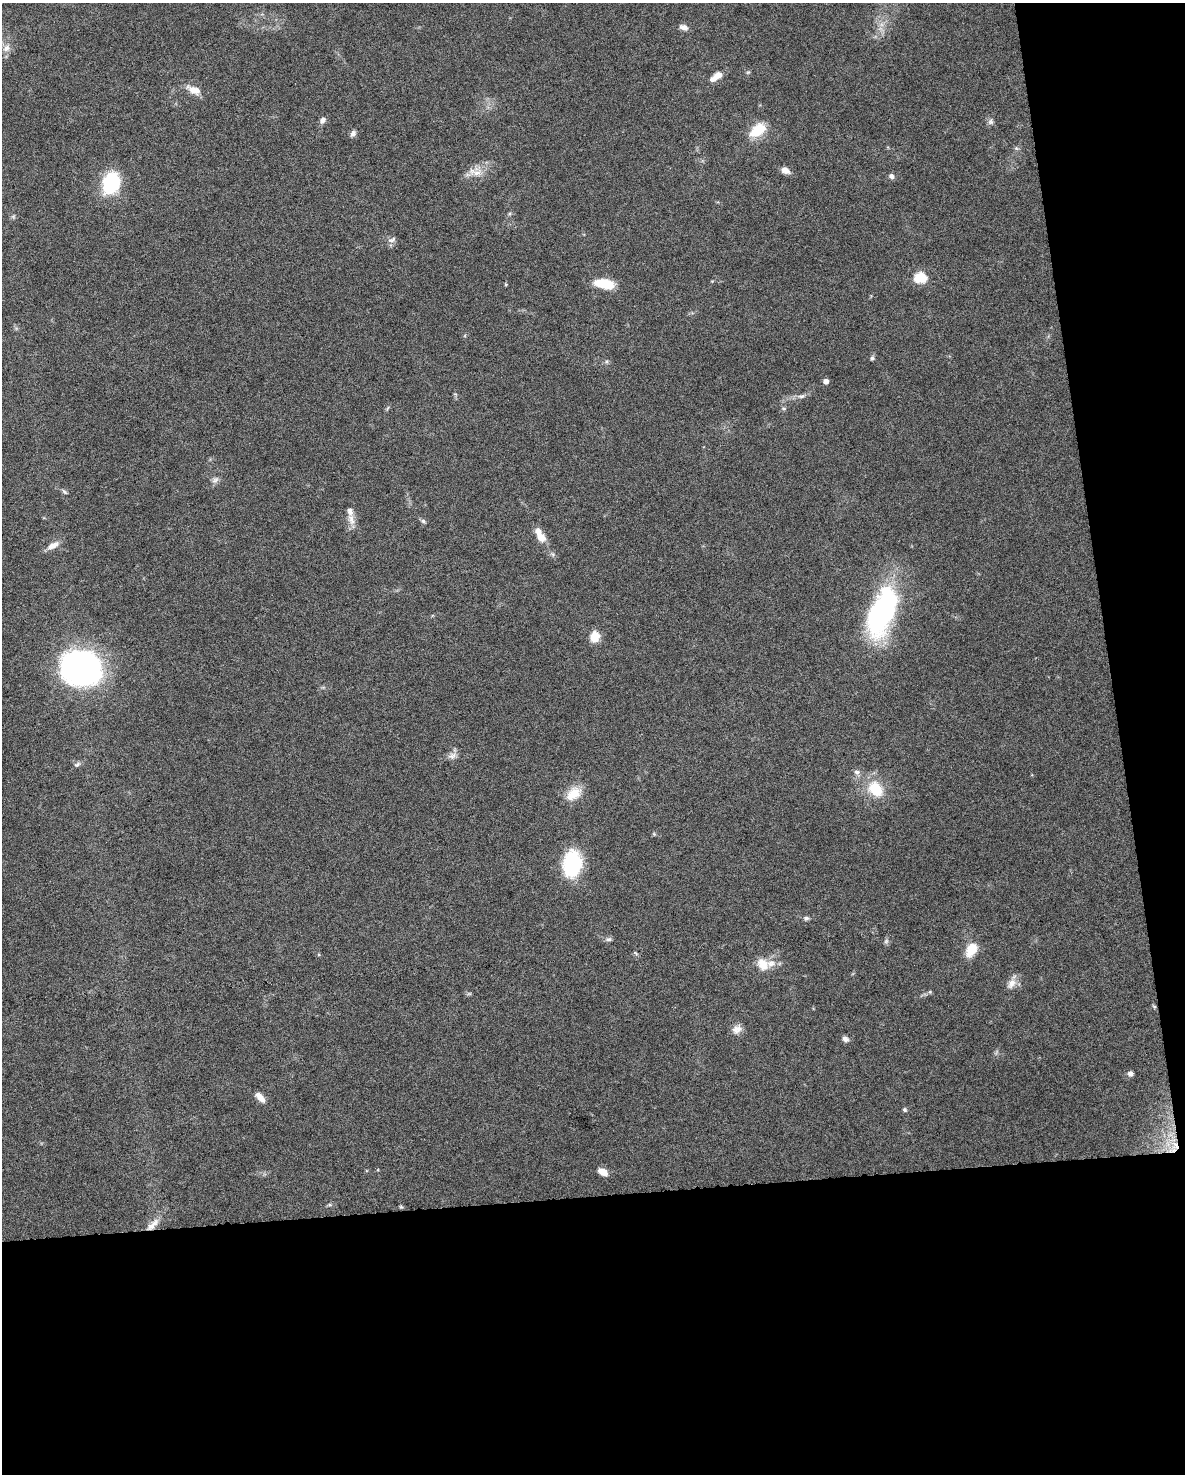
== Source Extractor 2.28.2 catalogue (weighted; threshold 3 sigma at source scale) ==
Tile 12 of 4 x 3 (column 4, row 3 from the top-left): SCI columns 3549-4731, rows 61-1532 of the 4731 x 4494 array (HDU 1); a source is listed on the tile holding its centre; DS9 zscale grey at full resolution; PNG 1187 x 1476 px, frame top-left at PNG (2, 3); no overlay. Shown black and unused: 25% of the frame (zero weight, under 6 of 12 exposures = <1% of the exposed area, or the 3 px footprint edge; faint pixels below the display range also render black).
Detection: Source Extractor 2.28.2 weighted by HDU 2 'WHT'; one run over the whole footprint, this tile lists its part. Background 0.0368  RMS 0.0023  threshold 0.00935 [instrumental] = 3 sigma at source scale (4.09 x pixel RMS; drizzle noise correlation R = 1.36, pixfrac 0.8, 0.0396/0.0396 arcsec/px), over >= 5 px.
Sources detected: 62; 4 inside a brighter listed object's ellipse — not listed separately; the other 58 listed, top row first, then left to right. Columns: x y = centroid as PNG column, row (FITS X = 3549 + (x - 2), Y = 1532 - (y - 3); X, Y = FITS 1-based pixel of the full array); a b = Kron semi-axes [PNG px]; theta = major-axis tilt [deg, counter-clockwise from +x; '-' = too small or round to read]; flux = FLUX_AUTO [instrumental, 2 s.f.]
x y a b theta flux
684 27 10 6 -19 1.1
6 48 11 8 56 1.3
748 72 6 4 41 0.28
718 75 9 7 34 1.8
194 90 21 9 -23 2.4
323 120 8 6 46 0.91
991 122 9 7 79 0.67
758 130 22 13 38 5.1
353 134 9 6 52 0.69
1016 148 6 5 - 0.38
785 170 11 7 -27 1.3
475 172 24 9 -9 2.5
891 176 7 6 - 0.64
111 184 19 13 70 17
13 216 7 4 0 0.35
392 240 12 6 23 0.72
920 278 6 5 - 18
506 284 5 3 - 0.19
604 284 20 9 -10 6.5
872 358 6 5 - 0.46
826 381 5 4 - 1.2
801 396 11 6 11 0.81
783 408 7 5 -16 0.39
215 480 11 7 51 0.86
64 492 9 3 -45 0.39
351 519 18 9 -73 1.7
423 521 6 6 - 0.44
541 537 11 8 -52 2.3
53 545 17 8 27 1.7
881 613 33 16 68 68
594 637 11 9 78 3.3
81 667 42 35 -17 57
452 756 13 8 17 1.1
77 764 10 6 29 0.58
857 772 9 7 -6 0.76
875 789 23 17 -50 6.9
574 794 22 14 37 3.8
654 834 6 3 -72 0.22
572 864 29 19 85 14
806 918 7 5 1 0.52
609 939 8 6 13 0.53
886 941 7 5 45 0.47
971 950 14 9 60 4.7
763 964 19 14 -57 2.9
1011 983 16 10 52 1.8
930 992 6 4 -18 0.26
469 994 7 4 19 0.29
1154 1007 5 5 - 0.28
737 1029 13 10 30 1.5
845 1039 7 6 - 0.87
1130 1074 6 6 - 0.64
260 1097 15 7 -46 1.6
905 1110 5 5 - 0.39
1175 1145 12 7 -68 1.8
603 1172 11 6 -31 1.9
330 1205 6 4 -18 0.29
401 1207 5 4 - 0.24
153 1225 22 8 43 2.3
Overlapping masked pixels (flux is a lower limit): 2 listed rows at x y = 1175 1145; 153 1225